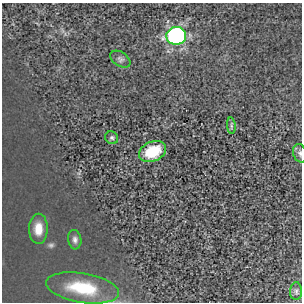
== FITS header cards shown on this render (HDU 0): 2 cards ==
NAXIS1  =                  300
NAXIS2  =                  300

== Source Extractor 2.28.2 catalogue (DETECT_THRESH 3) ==
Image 300 x 300 px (HDU 0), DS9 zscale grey, 1 PNG px = 1 image px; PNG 304 x 304 px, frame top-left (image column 1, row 300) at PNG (2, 3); each listed source drawn as its Kron ellipse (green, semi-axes under 4 px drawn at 4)
Background 7.61e-06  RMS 2.4e-04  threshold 7.32e-04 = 3 sigma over >= 5 px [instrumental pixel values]
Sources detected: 10; all 10 listed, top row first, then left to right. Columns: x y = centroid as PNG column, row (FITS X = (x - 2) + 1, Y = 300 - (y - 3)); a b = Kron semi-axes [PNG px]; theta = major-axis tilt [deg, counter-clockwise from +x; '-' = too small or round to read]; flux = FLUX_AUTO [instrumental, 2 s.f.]
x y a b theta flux
176 36 10 9 - 3.4
120 59 11 7 -34 0.052
231 126 8 3 -85 0.028
112 138 7 6 - 0.035
153 152 14 9 24 0.47
300 153 9 6 -72 0.05
38 229 15 9 89 0.2
75 240 10 6 -83 0.052
82 288 37 14 -9 0.63
296 291 9 6 89 0.051
At the frame edge (FLAGS 8, measured only in part): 1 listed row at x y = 300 153